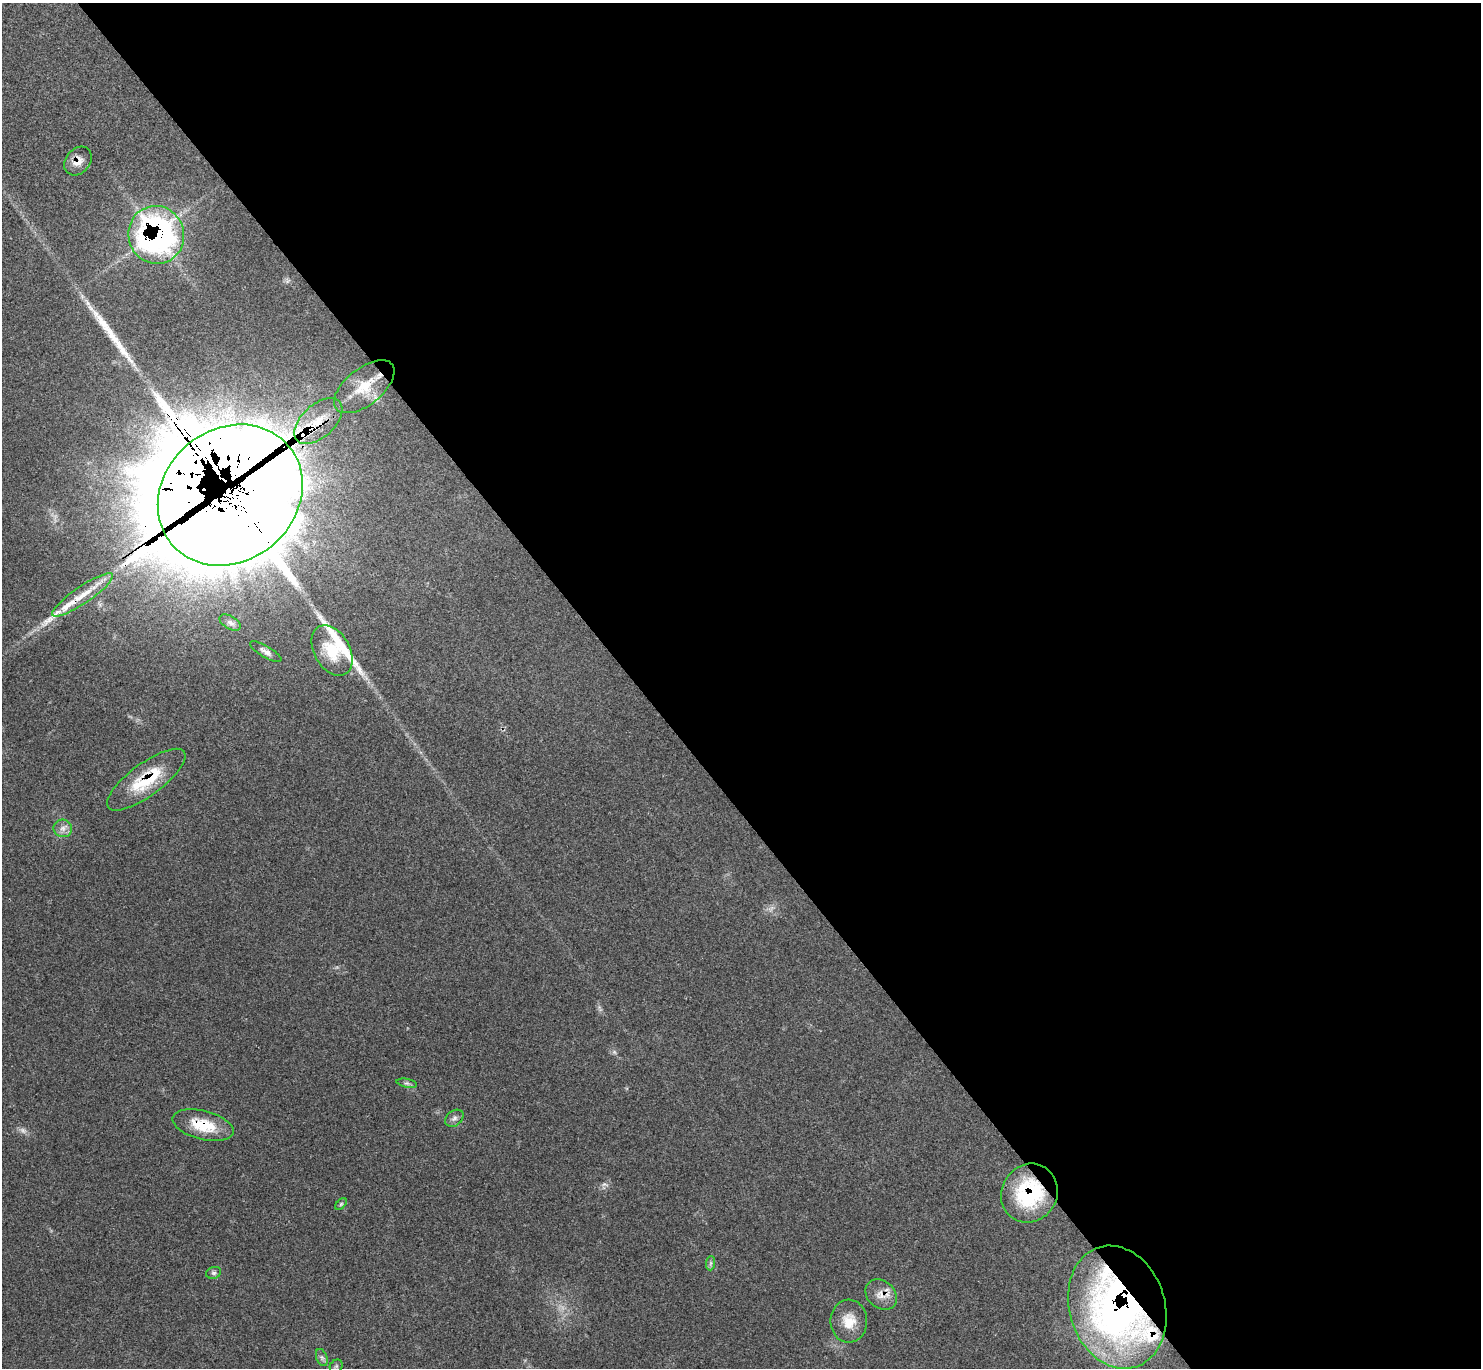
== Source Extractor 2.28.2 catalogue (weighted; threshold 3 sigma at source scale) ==
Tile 8 of 4 x 4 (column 4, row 2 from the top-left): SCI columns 4445-5923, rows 2893-4258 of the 5926 x 5923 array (HDU 1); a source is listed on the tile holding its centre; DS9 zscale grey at full resolution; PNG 1483 x 1370 px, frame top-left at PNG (2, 3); each listed source drawn as its Kron ellipse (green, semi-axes under 4 px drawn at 4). Shown black and unused: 57% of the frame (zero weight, under 3 of 4 exposures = <1% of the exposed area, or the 3 px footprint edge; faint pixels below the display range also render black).
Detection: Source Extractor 2.28.2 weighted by HDU 2 'WHT'; one run over the whole footprint, this tile lists its part. Background 0.063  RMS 0.0054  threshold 0.0244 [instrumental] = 3 sigma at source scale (4.5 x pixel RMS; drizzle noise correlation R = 1.50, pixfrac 1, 0.05/0.05 arcsec/px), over >= 5 px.
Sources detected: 36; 1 too faint to see at this stretch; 1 inside a brighter object's white glare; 2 long thin detections or spike segments (spike, bleed or trail) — neither listed nor drawn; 9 inside a brighter listed object's ellipse — not listed separately; the other 23 listed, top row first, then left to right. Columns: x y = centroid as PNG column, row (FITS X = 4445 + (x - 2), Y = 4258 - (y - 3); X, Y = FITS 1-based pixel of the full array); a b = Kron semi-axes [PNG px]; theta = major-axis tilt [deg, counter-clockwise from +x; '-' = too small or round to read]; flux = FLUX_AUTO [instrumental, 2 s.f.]
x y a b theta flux
78 161 16 12 50 5.3
156 235 29 28 - 160
364 387 36 18 39 19
318 421 29 16 42 20
230 495 76 66 40 10000
83 595 36 8 34 12
230 623 11 6 -30 2.2
332 650 27 18 -60 17
266 652 18 5 -31 2.6
146 780 47 16 36 25
63 828 9 8 - 3
407 1083 10 3 -11 1.2
454 1118 10 7 39 2.1
203 1125 31 14 -14 17
1029 1193 30 27 58 43
341 1204 7 4 45 0.83
711 1263 7 4 89 1.2
214 1273 8 5 19 1.3
881 1295 17 13 -41 6.4
1117 1307 63 48 -73 250
849 1321 21 18 89 11
322 1357 9 5 -70 1.5
336 1366 7 5 45 1
Overlapping masked pixels (flux is a lower limit): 9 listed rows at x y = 78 161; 156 235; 318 421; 230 495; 146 780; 203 1125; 1029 1193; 881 1295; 1117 1307